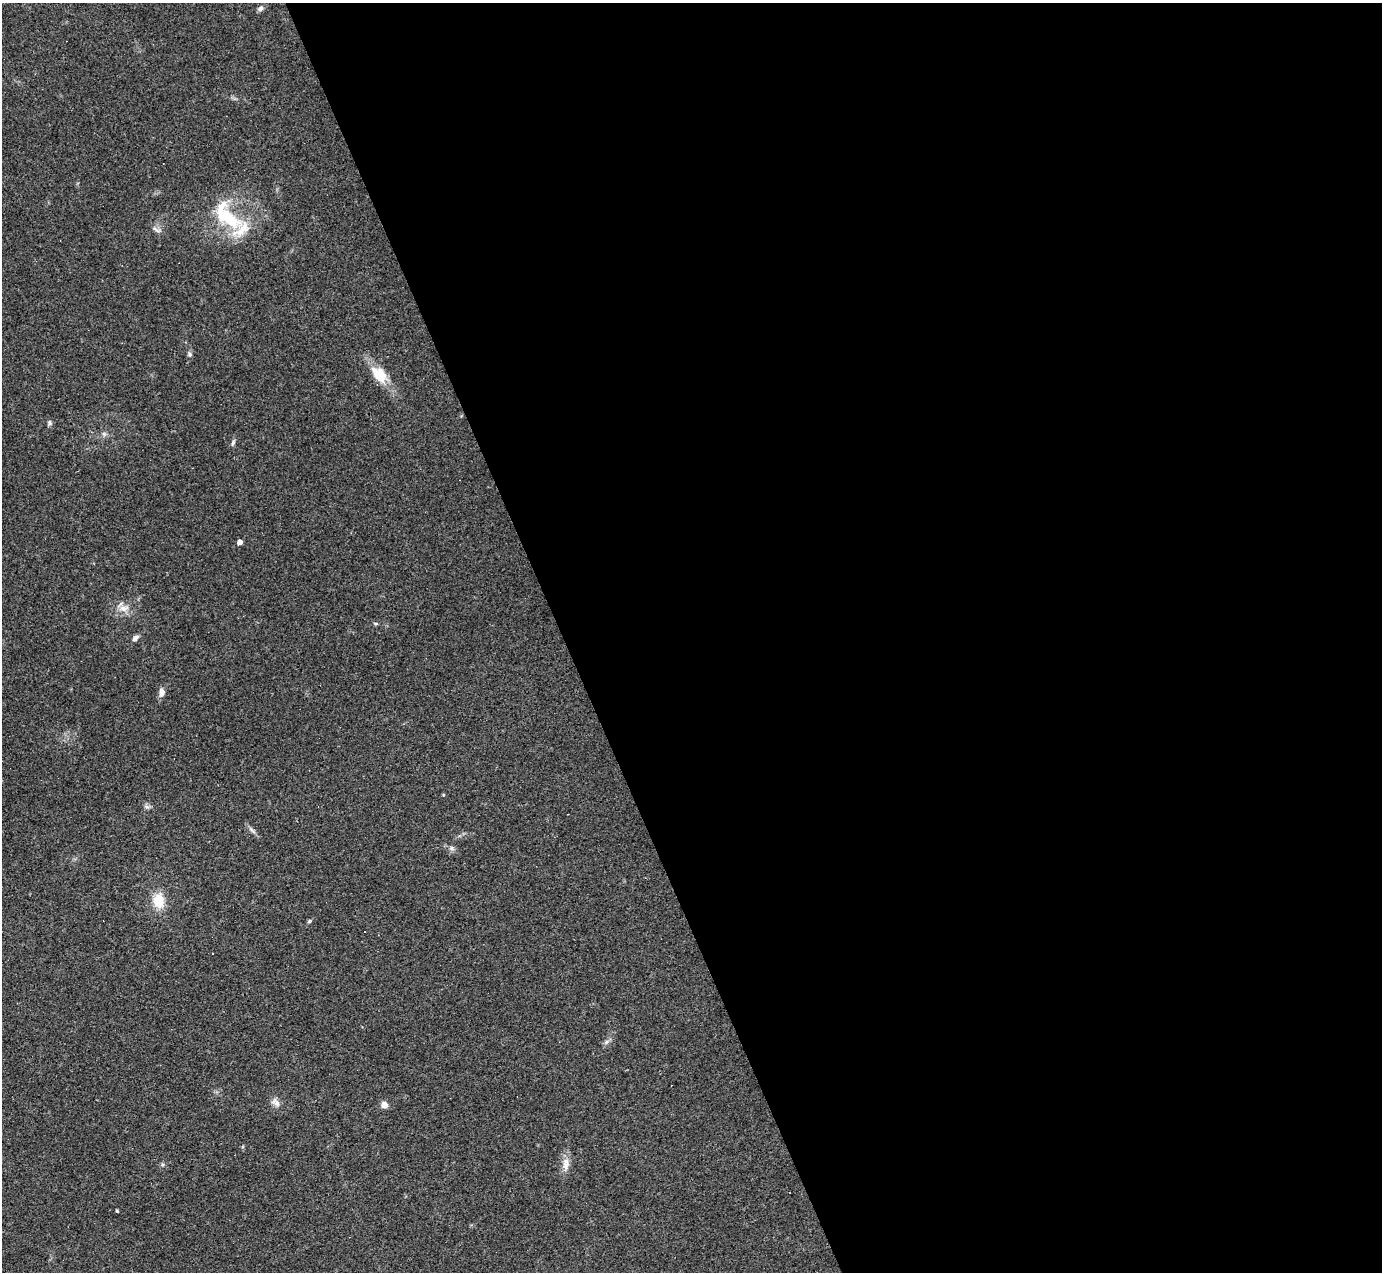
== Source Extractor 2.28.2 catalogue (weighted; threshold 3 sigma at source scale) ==
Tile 8 of 4 x 4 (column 4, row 2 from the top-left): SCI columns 4142-5521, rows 2819-4088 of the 5521 x 5507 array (HDU 1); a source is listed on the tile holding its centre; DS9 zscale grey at full resolution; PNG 1384 x 1274 px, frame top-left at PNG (2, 3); no overlay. Shown black and unused: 59% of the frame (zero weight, under 3 of 4 exposures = <1% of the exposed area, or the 3 px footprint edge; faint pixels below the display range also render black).
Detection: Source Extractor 2.28.2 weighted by HDU 2 'WHT'; one run over the whole footprint, this tile lists its part. Background 0.0844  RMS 0.0057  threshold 0.0257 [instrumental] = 3 sigma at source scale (4.5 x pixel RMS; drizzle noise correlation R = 1.50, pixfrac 1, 0.05/0.05 arcsec/px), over >= 5 px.
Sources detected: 28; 2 cosmic-ray / hot-pixel residue — not listed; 1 inside a brighter listed object's ellipse — not listed separately; the other 25 listed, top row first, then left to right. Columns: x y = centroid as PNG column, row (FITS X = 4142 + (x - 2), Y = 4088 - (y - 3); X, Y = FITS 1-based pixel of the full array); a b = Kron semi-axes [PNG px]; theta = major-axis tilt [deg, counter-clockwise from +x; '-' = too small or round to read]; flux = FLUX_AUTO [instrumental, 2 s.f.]
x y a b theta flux
260 8 8 6 15 1.8
228 217 48 20 -46 34
156 230 15 4 -29 1.8
189 354 7 6 - 1.3
379 375 24 14 -51 14
49 423 7 6 - 1.3
104 434 7 6 - 1.4
233 442 9 5 70 1.4
240 542 4 4 - 4.5
124 608 14 9 2 5.2
376 623 6 3 -8 0.73
135 638 8 6 37 2.1
162 692 10 7 88 3.3
147 807 7 5 -1 1.3
252 830 14 4 -45 1.9
452 848 8 6 -21 1.6
158 901 16 12 -83 13
310 921 6 4 28 0.87
213 954 3 3 - 1.7
606 1042 7 4 71 1.2
277 1103 11 8 -65 3
384 1105 6 6 - 4.9
162 1164 6 5 - 0.99
566 1164 21 9 -90 5.2
117 1211 4 3 - 0.65